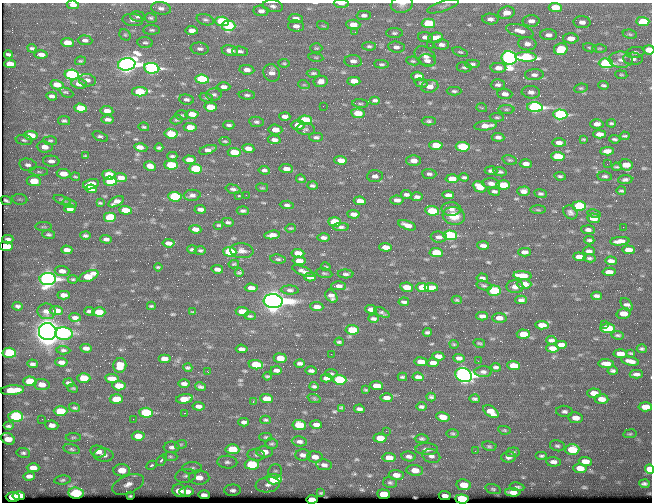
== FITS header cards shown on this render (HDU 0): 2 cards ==
NAXIS1  =                  650 / Width of table row in bytes
NAXIS2  =                  500 / Number of rows in table

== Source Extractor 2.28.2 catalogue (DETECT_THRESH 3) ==
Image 650 x 500 px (HDU 0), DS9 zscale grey, 1 PNG px = 1 image px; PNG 654 x 504 px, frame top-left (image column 1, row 500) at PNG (2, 3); each listed source drawn as its Kron ellipse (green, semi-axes under 4 px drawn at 4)
Background 353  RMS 1.1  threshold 3.45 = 3 sigma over >= 5 px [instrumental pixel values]
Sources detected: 556; of the 556, the 500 brightest by FLUX_AUTO listed and drawn (56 fainter detections omitted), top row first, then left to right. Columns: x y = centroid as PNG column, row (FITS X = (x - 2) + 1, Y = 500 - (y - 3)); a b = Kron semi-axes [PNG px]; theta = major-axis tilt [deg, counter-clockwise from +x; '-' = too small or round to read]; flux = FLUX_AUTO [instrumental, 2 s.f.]
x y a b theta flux
341 4 7 3 -2 430
402 4 11 8 13 410
73 5 6 4 -8 430
273 6 10 6 -9 280
443 6 16 5 18 280
555 7 7 4 -3 2000
161 8 10 6 -7 290
261 11 7 5 -5 330
506 13 8 6 16 950
364 15 7 4 2 250
138 16 7 5 -6 190
151 18 6 4 -14 140
296 18 7 4 -1 460
490 19 8 5 -4 290
133 20 10 6 -5 270
205 20 9 5 -16 180
222 21 7 4 -3 4800
531 21 8 6 2 410
643 21 7 4 -1 2800
582 22 8 6 -3 400
428 23 6 4 -3 3900
353 25 7 5 -3 970
228 26 7 5 0 5100
296 26 8 5 -6 360
323 26 6 3 -18 87
152 30 8 4 0 150
192 30 6 4 -5 420
520 31 14 6 -15 590
355 32 3 3 - 90
394 33 8 5 0 160
630 34 7 4 -9 150
125 35 6 5 - 120
548 35 8 5 -2 340
425 37 7 5 -5 430
436 38 7 5 6 850
571 38 7 5 -1 780
85 40 7 4 -3 260
145 42 7 5 -6 170
67 43 6 4 -6 1000
442 44 7 5 -1 300
527 44 9 6 -7 410
430 45 3 2 - 130
369 46 7 4 -2 150
396 47 8 5 -8 290
32 48 4 3 - 120
316 48 6 4 0 100
590 48 7 4 -17 120
599 48 7 3 0 98
200 49 9 6 -8 250
561 49 7 6 - 2700
230 50 8 5 -10 690
649 50 5 4 - 1200
240 51 8 4 -5 240
460 52 8 4 -17 130
635 53 9 5 8 260
8 54 4 3 - 120
41 54 6 4 1 390
425 56 12 8 -41 480
316 57 7 3 -8 94
526 57 10 5 -2 4500
509 58 7 6 - 55000
633 59 10 6 -4 290
621 60 12 8 -1 550
80 61 5 4 - 100
353 61 9 6 -5 340
413 61 7 4 -10 120
427 61 8 6 -12 360
284 63 5 4 - 97
606 63 7 5 -2 12000
10 64 6 4 -5 720
127 64 9 6 10 65000
382 64 7 4 -4 140
472 64 7 4 0 160
464 67 7 5 -8 150
152 68 8 5 -6 20000
498 68 8 5 -2 600
247 70 7 5 -7 460
272 73 9 8 - 470
313 73 7 3 4 140
72 75 7 5 -5 19000
534 75 9 5 2 300
621 75 6 4 -7 98
418 76 6 4 -3 680
202 79 7 4 -6 5900
87 80 8 6 -10 270
321 81 7 5 10 430
354 81 6 4 -3 790
421 83 7 4 -15 130
79 84 7 5 -9 530
57 85 6 4 -13 990
304 85 6 3 -18 90
498 85 7 5 2 220
604 85 5 3 - 130
430 86 9 6 15 580
224 87 7 4 -2 330
581 88 7 4 8 120
454 91 7 4 -1 150
140 92 8 4 0 3500
531 92 9 6 -6 370
66 93 7 4 -25 180
214 94 7 6 - 190
505 94 7 5 -4 430
247 95 8 4 -1 170
52 96 5 4 - 270
206 98 7 4 -19 110
186 99 7 5 -7 190
375 100 5 3 - 190
360 103 8 3 -4 110
323 106 2 2 - 150
210 107 6 4 -6 1700
535 107 8 5 -2 21000
81 108 6 4 -6 1800
482 108 5 4 - 90
506 109 8 4 0 130
107 111 6 4 -7 510
358 113 6 5 - 1900
192 114 6 4 -4 920
560 114 7 5 -2 13000
182 115 6 5 - 120
285 116 6 3 -3 350
497 117 7 4 -4 120
108 119 6 4 -1 260
176 120 6 4 13 120
305 120 7 4 -3 3900
64 121 6 4 -11 140
429 121 7 4 -1 130
256 122 7 5 -6 170
611 123 4 2 - 120
597 124 6 4 2 430
229 125 5 3 - 140
298 125 7 5 0 770
486 126 11 4 5 730
144 127 5 3 - 100
190 127 6 4 -5 1400
306 129 9 6 -4 210
275 130 7 5 -7 710
171 134 6 5 - 2300
599 134 6 4 -2 640
31 135 7 4 -6 1400
625 136 5 2 - 100
100 137 8 4 -23 200
316 137 7 4 -2 180
498 137 6 4 -6 280
583 139 4 3 - 88
615 139 6 3 -6 140
24 140 8 5 -8 170
274 140 6 4 -9 310
50 141 7 3 -3 110
225 141 6 3 -6 100
559 143 7 4 -1 340
436 145 6 4 -3 1800
45 147 8 5 -6 590
463 147 7 4 -4 4800
141 148 6 3 -15 1200
159 148 4 3 - 130
248 148 6 4 -8 530
208 150 9 4 16 410
607 151 7 4 4 630
234 152 6 4 -6 2200
86 156 4 3 - 92
172 156 5 3 - 140
558 156 7 4 -3 3200
189 160 6 4 -5 710
341 160 6 4 -4 640
510 160 8 4 -14 130
51 161 8 5 -5 320
413 161 7 5 0 560
526 164 6 4 -3 430
607 164 2 2 - 240
28 165 9 6 -11 300
171 165 7 4 -5 3400
626 165 6 5 - 960
150 166 6 4 -11 620
617 167 5 3 - 120
195 169 7 4 -3 3200
286 169 7 4 -6 400
264 170 5 4 - 180
491 171 6 4 -4 200
39 172 9 4 -5 150
500 172 7 4 -12 160
63 174 7 4 -6 890
429 174 7 5 -4 200
109 175 6 4 -4 2000
375 176 8 6 5 310
560 176 6 4 -7 130
605 176 7 4 -7 160
75 177 4 2 - 83
464 177 4 3 - 150
121 178 6 4 -5 590
301 179 5 3 - 110
452 179 6 4 -3 1100
625 180 7 4 6 200
34 181 7 5 -5 1700
110 181 7 4 -5 3600
491 183 9 5 -6 300
91 184 8 5 15 1200
503 185 7 4 -3 1900
312 186 5 3 - 150
479 187 7 5 -26 1100
262 188 6 3 -7 81
91 189 6 4 -9 380
233 189 8 4 -14 220
494 191 6 4 -7 180
523 191 6 4 2 370
621 191 5 2 - 100
406 194 5 4 - 200
541 194 6 4 -9 140
192 195 8 5 5 250
246 195 2 2 - 95
448 195 6 4 -5 320
239 196 3 2 - 110
175 197 7 5 -4 6700
417 197 6 3 3 240
20 199 7 5 -7 160
6 200 6 3 -27 95
62 200 9 4 -19 130
397 200 6 4 -3 370
360 201 6 4 -8 700
116 202 8 4 29 450
70 203 7 4 -18 160
100 203 4 2 - 95
287 205 7 4 -5 180
579 206 7 4 -4 5300
70 209 6 4 -8 370
200 209 6 4 -4 300
451 209 9 7 -1 320
125 210 6 4 -5 1300
538 210 8 3 0 97
243 211 6 4 -4 180
432 211 7 4 -7 3000
570 212 8 6 -42 240
353 214 6 4 -5 420
594 214 7 3 -11 100
454 216 11 9 -9 1400
110 217 6 5 - 2500
593 218 6 4 -6 740
228 222 6 3 -12 150
335 222 6 4 -4 2800
219 225 5 3 - 110
407 225 9 4 -19 540
43 227 8 4 0 110
341 227 8 4 0 200
623 227 2 2 - 260
291 228 5 3 - 88
195 229 6 4 -6 580
588 230 7 4 -4 280
48 234 7 4 -9 150
272 235 8 4 8 490
450 235 7 5 -4 7400
85 236 5 3 - 150
439 237 8 5 -5 320
324 238 6 4 0 270
8 239 5 4 - 210
106 239 5 4 - 220
589 240 5 3 - 150
620 241 9 4 4 550
168 243 6 4 -6 370
6 246 7 4 1 1300
483 246 6 3 -4 320
385 247 6 4 -3 700
192 249 5 3 - 150
67 250 6 4 -1 370
200 250 5 4 - 130
628 250 6 4 -3 610
242 251 12 7 -6 400
589 251 6 3 0 230
230 252 7 5 -5 5900
525 252 6 4 -1 370
298 253 6 4 -5 910
436 253 7 4 -3 2400
579 257 6 4 -4 630
589 258 6 3 -8 140
278 259 8 4 -7 150
299 261 6 4 -4 700
611 261 6 4 -5 340
234 264 5 3 - 100
158 267 4 3 - 96
326 267 5 2 - 87
217 269 6 4 -8 340
62 271 7 5 -4 390
303 271 12 4 -21 320
609 272 6 4 -4 710
239 273 4 3 - 120
324 273 8 4 -13 130
346 274 8 4 -2 200
89 276 10 5 23 1700
523 276 9 4 -6 1400
310 277 6 4 -3 410
482 278 6 3 -5 180
48 279 8 6 0 34000
73 279 5 3 - 99
524 284 7 4 0 850
339 286 7 4 0 300
484 286 7 4 -17 140
407 287 6 4 -10 980
422 287 6 4 -4 1900
431 287 7 4 -3 750
515 287 8 6 0 350
251 288 6 4 -5 570
290 290 9 4 -4 200
494 291 7 5 -3 3600
64 295 6 4 -3 470
331 296 7 5 -52 360
597 296 5 4 - 250
457 300 5 3 - 99
521 300 6 4 2 260
273 301 9 7 -3 120000
404 302 5 3 - 180
627 304 7 4 -51 240
18 306 5 3 - 170
151 306 4 3 - 100
317 307 7 4 -5 550
371 309 6 4 -4 410
47 311 9 8 - 520
56 311 7 4 -3 620
89 311 5 3 - 170
242 311 6 4 -4 1200
99 312 6 4 -3 1300
193 312 3 3 - 88
382 312 8 4 -26 150
623 313 7 5 15 950
250 316 6 3 -2 130
482 316 6 4 0 330
75 317 6 3 -4 250
499 318 7 5 2 470
373 319 5 3 - 180
604 324 3 2 - 350
542 325 7 4 -3 790
607 328 7 5 -2 4400
352 330 6 4 -4 2900
48 332 9 8 - 160000
427 332 4 3 - 140
64 334 9 6 -4 7700
523 334 6 4 -4 1300
618 335 6 3 -5 120
551 340 5 3 - 190
339 342 4 3 - 130
479 343 6 3 -14 90
454 344 4 3 - 82
561 345 6 4 0 410
86 348 6 4 -5 320
552 348 6 4 -4 630
242 349 6 4 -6 280
642 349 5 3 - 130
63 350 7 4 -4 160
9 353 7 5 -3 3300
631 353 4 2 - 90
331 354 2 2 - 190
620 354 6 4 -5 830
438 356 6 4 -6 510
164 358 6 4 0 390
280 358 6 5 - 1100
459 358 6 4 -5 270
478 361 2 2 - 170
630 361 9 4 -11 420
61 362 6 4 -4 360
421 362 6 4 -7 850
300 363 5 3 - 200
433 363 6 4 3 380
606 363 8 4 -4 480
32 364 5 3 - 200
120 365 7 6 - 1000
256 365 7 4 -5 2700
514 366 6 4 -6 1400
496 367 5 3 - 170
188 368 4 3 - 130
276 370 6 4 -2 270
311 371 5 3 - 190
613 371 5 3 - 160
208 372 3 2 - 100
483 372 8 5 1 230
331 373 6 3 -6 96
636 374 7 4 -1 280
464 375 8 6 -25 56000
267 376 4 2 - 97
402 377 5 3 - 110
418 377 6 4 -8 310
84 378 6 5 - 1500
112 378 7 4 -7 730
326 378 5 4 - 310
339 380 7 5 -5 8600
30 381 6 5 - 2000
68 383 5 3 - 140
184 384 5 3 - 240
42 385 8 5 -6 650
119 386 6 4 -3 1500
314 386 4 3 - 130
377 386 6 4 -5 1000
200 387 5 3 - 150
73 388 5 4 - 92
12 390 12 5 4 2600
366 390 4 2 - 81
594 393 7 4 -4 710
431 397 4 3 - 140
314 398 7 4 -19 89
386 398 6 4 -3 370
116 399 6 5 - 1600
184 399 8 4 8 1200
267 399 6 4 -3 1000
475 399 5 3 - 140
602 399 7 4 -5 690
253 402 3 2 - 82
199 406 6 4 -7 290
421 407 5 3 - 150
645 407 7 4 -3 960
74 408 6 4 -22 120
341 408 4 3 - 110
359 409 5 3 - 200
61 411 7 5 -1 2900
564 411 8 5 -6 220
491 412 9 5 -35 900
146 413 7 5 -3 5100
184 413 2 2 - 91
16 416 7 5 -2 7300
443 417 7 4 -10 1000
576 418 7 5 -7 670
42 419 2 2 - 160
133 419 2 2 - 160
265 420 5 4 - 110
244 422 5 4 - 220
316 424 6 4 -2 350
52 425 6 4 -7 360
299 425 7 5 -7 2000
8 426 5 3 - 170
504 430 6 4 -10 96
386 431 2 2 - 430
453 433 6 3 -1 94
630 434 7 3 8 83
138 436 6 4 -4 710
73 437 7 3 1 110
266 437 6 4 0 120
380 438 6 4 -6 1200
8 439 7 5 -28 790
422 439 7 4 -1 140
299 441 8 5 -7 250
181 444 6 4 18 100
272 444 6 5 - 130
489 446 7 4 -9 130
557 446 7 5 -14 160
172 447 8 5 2 240
72 449 8 5 -15 170
232 449 7 5 -3 2500
427 449 11 6 -1 360
572 449 7 5 2 2700
98 451 8 6 -12 480
475 451 2 2 - 280
264 452 8 5 -4 580
513 452 7 5 6 160
23 453 7 5 -8 150
104 455 10 6 -5 370
256 455 9 5 -7 210
303 455 7 5 0 280
170 456 7 4 -5 120
409 456 7 5 -8 240
431 456 9 7 -15 300
542 456 6 3 0 140
315 457 8 5 -4 450
509 457 7 5 5 320
389 458 6 4 -6 910
161 460 6 4 53 140
585 461 6 4 -4 730
227 462 10 6 -5 270
553 462 7 4 -4 300
252 464 7 5 -2 4800
151 465 5 4 - 180
324 465 8 5 -10 260
33 468 6 4 0 490
192 468 10 6 2 270
580 468 6 4 -5 810
649 469 5 4 - 2200
122 470 8 6 -3 1200
415 470 8 5 -6 1000
275 471 7 6 - 200
396 475 7 5 -2 560
29 476 6 4 3 270
186 476 10 7 10 320
199 477 10 7 -2 730
274 479 7 5 -1 4100
62 480 8 4 7 150
390 483 7 5 -14 160
128 484 17 9 22 740
644 484 5 3 - 140
268 485 12 7 8 460
464 485 7 5 -7 1300
517 487 7 3 -10 150
493 489 8 4 -15 140
233 490 8 5 2 270
179 491 7 6 - 1100
186 492 7 5 6 720
513 492 8 4 -3 480
76 493 8 5 -7 5700
321 493 3 3 - 85
384 494 6 4 -5 2000
204 495 6 4 -2 310
445 495 6 4 -5 360
19 496 6 4 -4 2300
130 496 4 2 - 91
13 497 7 4 -1 2400
462 499 7 4 -5 11000
312 500 6 4 -2 1500
At the frame edge (FLAGS 8, measured only in part): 7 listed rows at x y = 341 4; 402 4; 73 5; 649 50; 649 469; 462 499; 312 500
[56 fainter detections neither listed nor drawn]